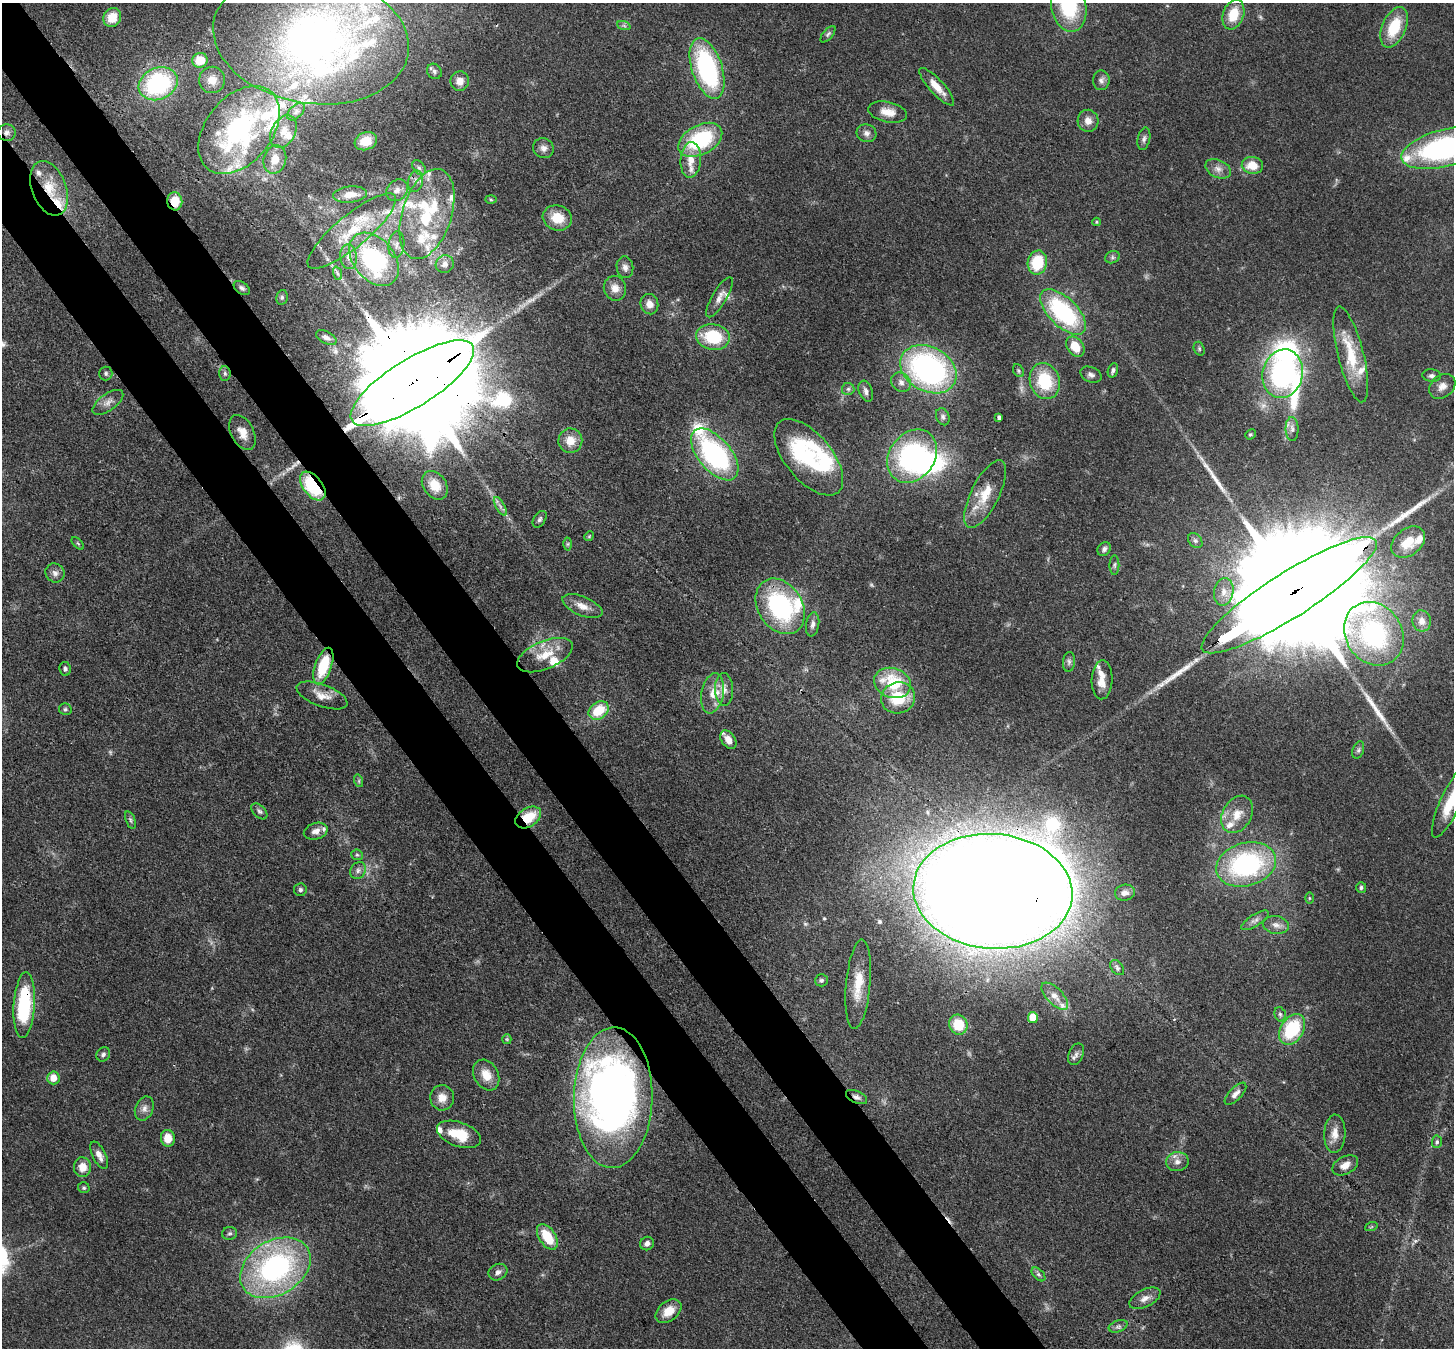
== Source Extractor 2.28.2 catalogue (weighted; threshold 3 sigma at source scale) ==
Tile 11 of 4 x 4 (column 3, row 3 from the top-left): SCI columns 2984-4435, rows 1692-3037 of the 5967 x 5939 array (HDU 1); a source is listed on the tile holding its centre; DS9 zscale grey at full resolution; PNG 1456 x 1350 px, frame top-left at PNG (2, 3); each listed source drawn as its Kron ellipse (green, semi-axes under 4 px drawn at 4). Shown black and unused: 9% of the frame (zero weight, under 3 of 4 exposures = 7% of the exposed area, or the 3 px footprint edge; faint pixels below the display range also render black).
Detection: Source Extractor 2.28.2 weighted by HDU 2 'WHT'; one run over the whole footprint, this tile lists its part. Background 0.0985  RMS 0.0041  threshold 0.0186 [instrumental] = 3 sigma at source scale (4.5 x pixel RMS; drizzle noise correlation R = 1.50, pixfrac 1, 0.05/0.05 arcsec/px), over >= 5 px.
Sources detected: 223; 2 too faint to see at this stretch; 7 inside a brighter object's white glare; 1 cosmic-ray / hot-pixel residue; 2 long thin detections or spike segments (spike, bleed or trail) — neither listed nor drawn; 37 inside a brighter listed object's ellipse — not listed separately; the other 174 listed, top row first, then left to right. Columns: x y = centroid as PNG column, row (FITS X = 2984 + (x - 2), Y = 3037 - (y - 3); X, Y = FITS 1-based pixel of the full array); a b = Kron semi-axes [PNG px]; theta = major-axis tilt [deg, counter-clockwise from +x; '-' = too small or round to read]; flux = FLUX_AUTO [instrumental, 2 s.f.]
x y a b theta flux
1069 6 26 17 -79 31
1233 15 15 10 71 9.9
112 17 10 8 62 8.1
624 26 7 4 -20 0.81
1394 27 21 12 67 15
828 34 10 5 50 0.94
311 38 98 65 -9 220
200 60 8 7 - 7.8
707 68 31 15 -72 63
434 71 8 7 - 1.2
212 80 13 13 - 4.8
1101 80 10 8 -87 1.6
460 81 10 9 - 3.3
158 84 20 15 24 54
937 87 24 7 -48 5.8
296 112 11 6 44 1.5
888 112 20 10 -12 5.4
1088 121 11 10 - 3.4
239 130 50 33 51 84
284 132 17 12 62 5.3
7 133 9 8 - 1.9
866 133 10 9 - 2.1
1144 139 11 6 78 1.4
700 140 23 14 28 35
366 141 11 9 21 5.8
543 148 10 10 - 2.3
1445 148 44 18 14 92
275 159 14 11 75 5.8
691 160 18 10 86 6.1
1252 165 10 8 -8 7.2
419 168 8 5 -53 1.1
1218 169 13 9 -25 2.9
416 181 11 7 79 2
49 188 28 17 -70 14
397 190 12 9 42 2.9
350 194 17 8 7 4.8
491 200 5 3 - 0.48
175 201 9 7 -83 7.6
427 214 47 24 72 37
557 218 15 12 -16 9.8
1097 222 4 4 - 0.46
352 231 56 16 40 22
396 244 13 8 83 2.5
349 257 12 8 -85 3
1112 257 7 6 - 0.95
374 259 30 20 -50 55
1037 263 12 9 77 16
445 264 9 8 - 1.9
625 267 11 8 -82 2.2
337 273 7 4 -71 0.92
242 288 9 5 -36 1.2
615 288 12 11 - 3.9
282 297 7 5 77 0.92
719 297 23 7 60 3.2
649 304 10 9 - 3.5
1063 312 29 14 -44 48
713 337 17 13 -9 20
326 338 11 6 -28 1.7
1075 347 11 8 -54 8.3
1199 349 7 5 -71 0.78
1351 354 49 13 -76 18
928 369 30 22 -29 110
1113 370 7 5 73 1.3
1018 371 7 5 -57 0.74
106 373 7 6 - 0.92
225 373 7 5 -87 0.94
1283 374 24 20 76 68
1091 375 11 7 -24 1.7
1432 376 9 6 -5 1.3
1045 381 18 15 -73 19
901 382 10 9 - 2.4
412 383 71 24 32 28000
1442 386 14 11 39 3.6
848 389 6 6 - 0.97
866 391 11 6 -70 1.7
108 402 18 8 36 3.1
943 417 9 6 -65 1.2
999 417 4 3 - 1.1
1292 429 12 6 -89 1.9
242 433 19 11 -63 4.8
1250 434 5 4 - 0.58
570 441 12 12 - 5.9
715 454 31 16 -50 73
912 456 29 22 53 64
809 457 46 23 -50 31
435 485 15 11 -54 6.8
313 486 17 9 -52 27
985 494 37 14 63 12
500 506 10 4 -60 1.5
540 519 9 6 58 1.2
589 536 5 4 - 0.47
1195 541 8 6 -49 1.2
1408 542 19 13 39 8
78 543 8 3 -45 0.56
568 544 6 4 89 0.65
1104 549 7 6 - 1.4
1114 565 10 5 89 0.98
55 573 10 9 - 2
1224 592 14 9 80 4.2
1289 595 102 22 32 41000
582 606 21 9 -23 4.5
780 606 30 22 -57 54
1422 621 10 9 - 3.6
813 624 12 6 82 1.9
1374 634 33 28 -56 61
545 655 29 14 23 11
1069 662 10 6 84 1.2
323 666 19 8 70 19
65 669 7 6 - 1.1
1102 680 19 10 88 5.3
892 683 19 14 -20 20
724 689 16 9 -88 3.5
712 693 20 11 79 5.9
322 695 27 11 -20 5.5
898 698 17 15 15 14
65 709 6 6 - 0.84
599 710 11 8 37 13
728 740 10 7 -56 3.9
1358 750 9 5 69 1
359 781 6 4 -73 0.64
1451 802 39 10 65 15
259 811 9 6 -44 1.2
1237 814 20 14 60 7.1
528 817 14 9 32 12
130 820 9 4 -71 0.93
316 831 12 8 16 2.9
357 855 6 5 - 0.69
1246 864 30 21 15 65
358 870 9 7 58 1.7
1361 888 5 5 - 0.83
300 890 6 6 - 0.9
993 891 79 57 -4 2200
1125 893 10 8 11 1.9
1309 898 6 4 -89 0.47
1255 920 16 5 32 1.9
1276 925 13 9 -7 2.7
1117 968 8 6 -51 1.2
821 980 6 6 - 0.88
858 984 45 12 85 13
1055 996 17 8 -46 3.7
24 1005 33 10 86 36
1280 1014 7 5 -73 0.96
1033 1017 5 5 - 11
958 1025 10 9 - 11
1292 1029 17 11 57 26
507 1039 5 4 - 0.45
103 1054 7 6 - 1.1
1076 1054 11 7 65 1.7
486 1075 16 12 -62 6.4
53 1078 6 6 - 4.7
1235 1094 14 6 46 2.3
856 1097 11 6 -25 1.8
442 1098 12 12 - 4.5
613 1098 70 39 89 280
144 1109 12 9 68 2.4
459 1134 23 12 -19 12
1335 1134 19 10 88 4.8
168 1138 8 7 - 6.1
1437 1142 6 5 - 0.85
99 1155 15 6 -63 2.9
1177 1162 11 9 10 2.7
1345 1165 14 9 27 3.8
82 1167 10 8 89 5.3
84 1188 6 5 - 0.7
1371 1227 6 4 18 0.54
230 1233 7 6 - 1
547 1237 14 8 -57 12
647 1243 7 6 - 2
275 1268 38 27 32 93
498 1272 10 8 29 1.7
1038 1274 8 5 -45 1.1
1145 1298 17 8 27 3.3
669 1311 14 9 39 6
1118 1326 10 5 20 1.4
Overlapping masked pixels (flux is a lower limit): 13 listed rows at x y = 7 133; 49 188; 175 201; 412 383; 313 486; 985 494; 1289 595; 323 666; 528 817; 993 891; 24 1005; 856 1097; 613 1098
Isophote crosses this tile's border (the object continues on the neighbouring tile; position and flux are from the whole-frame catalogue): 3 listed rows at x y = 1069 6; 1445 148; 1451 802